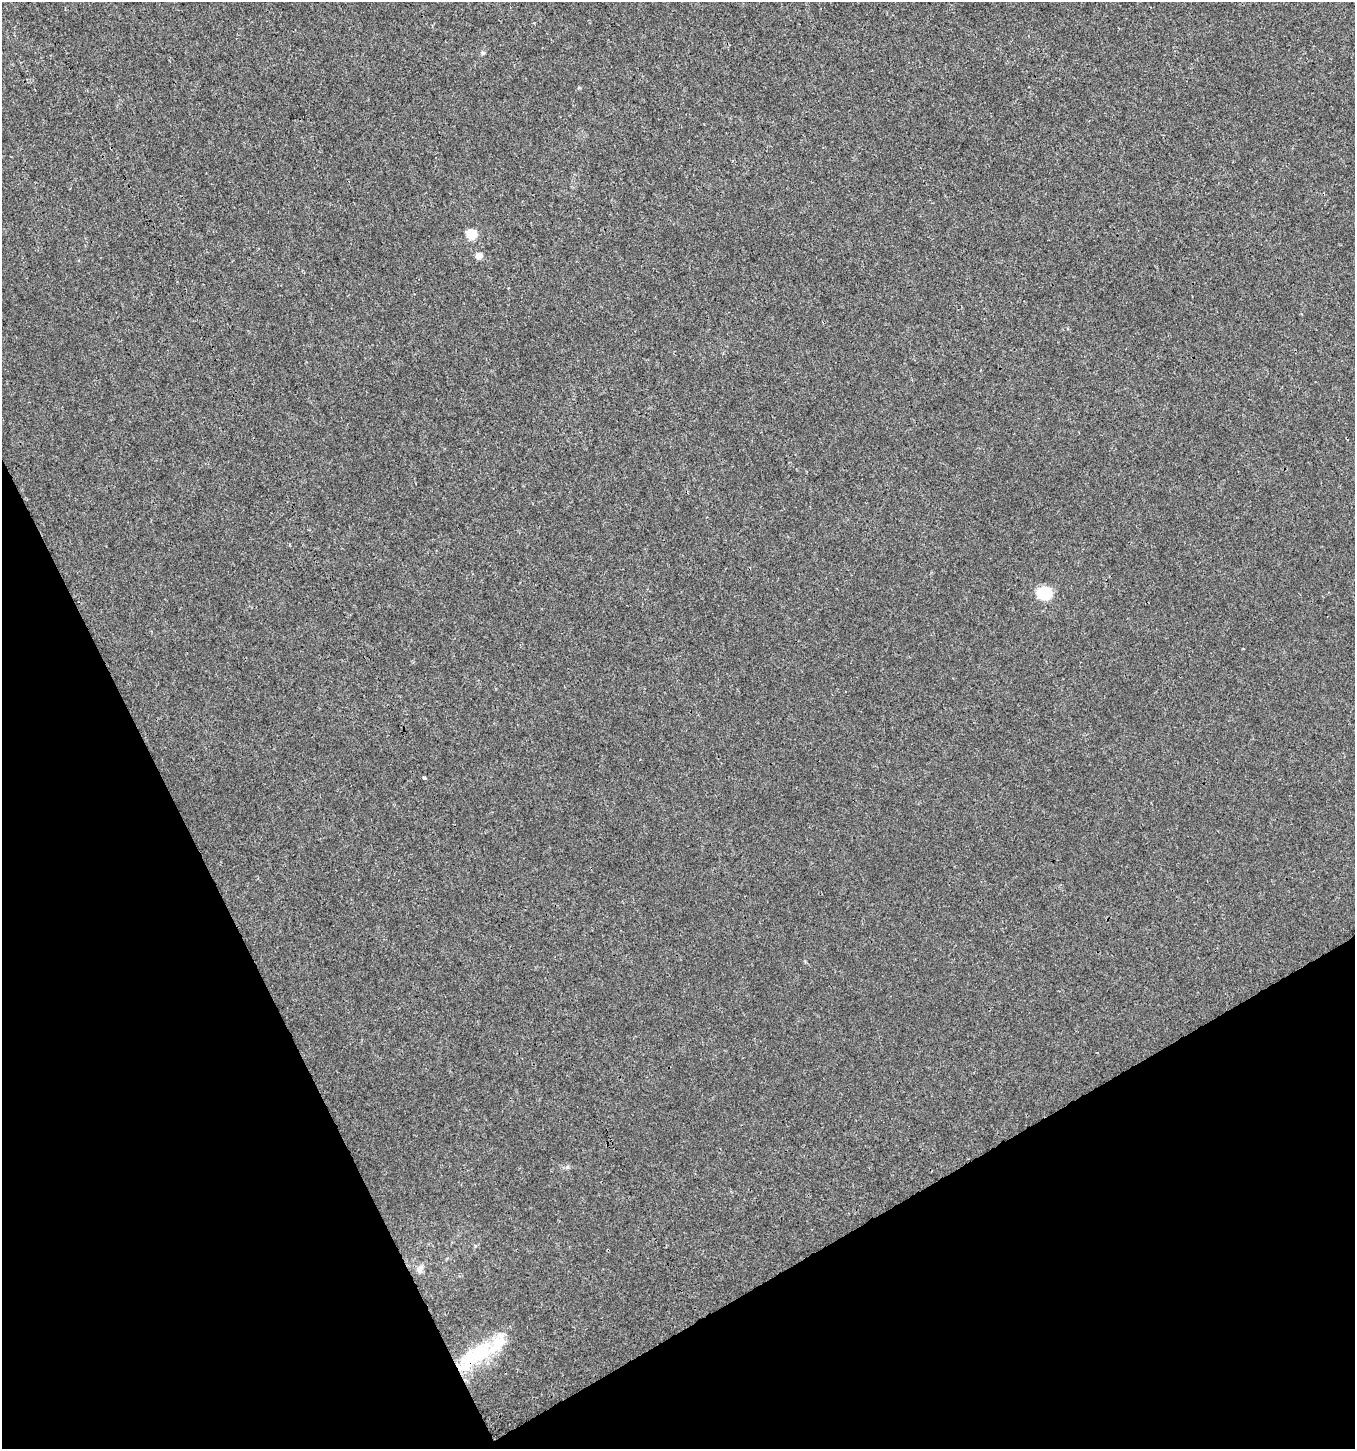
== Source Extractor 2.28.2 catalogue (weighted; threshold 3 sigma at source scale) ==
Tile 14 of 4 x 4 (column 2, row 4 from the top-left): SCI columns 1525-2877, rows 1-1447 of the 5687 x 5806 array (HDU 1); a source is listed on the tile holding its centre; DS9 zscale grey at full resolution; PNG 1357 x 1451 px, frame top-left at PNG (2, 2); no overlay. Shown black and unused: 24% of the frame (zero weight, under 3 of 4 exposures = <1% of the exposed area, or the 3 px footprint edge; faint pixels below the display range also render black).
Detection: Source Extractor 2.28.2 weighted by HDU 2 'WHT'; one run over the whole footprint, this tile lists its part. Background -4.14e-04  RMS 0.0016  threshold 0.00731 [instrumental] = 3 sigma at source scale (4.5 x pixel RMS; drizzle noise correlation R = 1.50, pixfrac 1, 0.0396/0.0396 arcsec/px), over >= 5 px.
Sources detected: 10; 1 inside a brighter object's white glare — not listed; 2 inside a brighter listed object's ellipse — not listed separately; the other 7 listed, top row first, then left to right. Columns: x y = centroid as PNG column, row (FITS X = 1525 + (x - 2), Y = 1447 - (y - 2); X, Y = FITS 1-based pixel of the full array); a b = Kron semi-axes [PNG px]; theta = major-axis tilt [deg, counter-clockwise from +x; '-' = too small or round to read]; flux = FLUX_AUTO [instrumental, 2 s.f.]
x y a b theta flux
483 53 6 5 - 0.24
471 234 6 5 - 5.9
479 256 6 5 - 1.2
1044 593 15 13 8 4
424 777 3 3 - 0.77
420 1269 12 7 83 0.7
480 1353 37 22 47 8.4